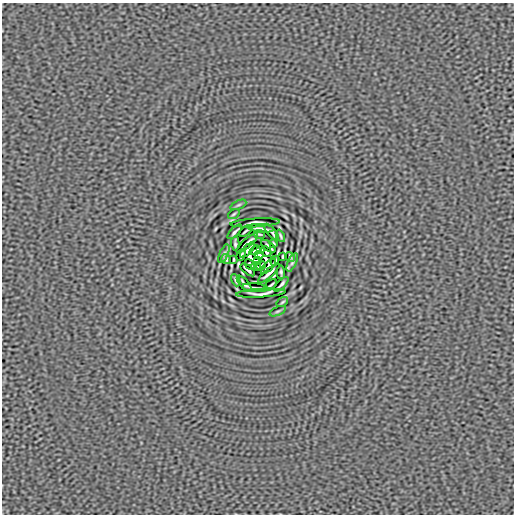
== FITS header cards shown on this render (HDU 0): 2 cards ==
NAXIS1  =                  512
NAXIS2  =                  512

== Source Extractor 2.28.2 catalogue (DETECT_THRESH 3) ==
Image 512 x 512 px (HDU 0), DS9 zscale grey, 1 PNG px = 1 image px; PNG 516 x 516 px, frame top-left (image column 1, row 512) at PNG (2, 3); each listed source drawn as its Kron ellipse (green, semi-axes under 4 px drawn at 4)
Background 1.41e-06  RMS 1.2e-04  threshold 3.70e-04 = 3 sigma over >= 5 px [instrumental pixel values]
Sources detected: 44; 2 with non-positive FLUX_AUTO (blend fragments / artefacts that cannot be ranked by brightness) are neither listed nor drawn; the other 42 listed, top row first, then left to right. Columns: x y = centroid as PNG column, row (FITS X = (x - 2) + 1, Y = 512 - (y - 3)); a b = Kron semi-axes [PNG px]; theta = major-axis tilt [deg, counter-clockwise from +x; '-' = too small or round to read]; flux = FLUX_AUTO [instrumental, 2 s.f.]
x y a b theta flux
238 205 8 3 24 1.2e-02
234 214 6 3 36 1.1e-02
255 223 25 4 4 5.9e-04
261 228 13 2 -5 2.6e-02
246 231 7 2 37 1.4e-02
235 232 9 2 46 1.9e-02
272 232 10 3 -49 1.5e-02
259 234 5 2 - 1.1e-02
280 236 6 2 -64 1.2e-02
247 243 13 2 42 2.8e-02
274 243 3 2 - 6.1e-03
235 244 7 3 -86 1.6e-02
268 246 8 3 -40 2.0e-02
260 249 4 2 - 9.1e-03
248 250 10 3 46 1.5e-02
255 250 6 2 35 7.3e-03
266 251 6 3 -46 1.9e-02
224 254 10 4 66 1.9e-02
241 255 6 2 63 1.2e-02
259 255 4 2 - 9.5e-03
282 256 4 2 - 8.4e-03
290 257 5 2 - 9.6e-03
226 259 5 2 - 9.6e-03
234 260 4 2 - 8.4e-03
257 261 4 2 - 9.2e-03
275 261 5 2 - 1.3e-02
292 262 10 4 66 1.9e-02
250 265 6 3 -46 1.9e-02
261 266 5 2 - 1.0e-02
268 266 10 3 46 1.5e-02
256 267 4 2 - 9.6e-03
248 270 8 3 -40 2.0e-02
281 272 7 3 -86 1.6e-02
269 273 13 2 42 2.9e-02
236 280 6 2 -64 1.2e-02
244 284 10 3 -48 1.5e-02
281 284 9 2 46 1.9e-02
270 285 7 2 37 1.4e-02
255 288 13 2 -4 2.6e-02
261 293 25 4 4 1.0e-03
282 302 6 3 36 1.1e-02
278 311 8 3 24 1.2e-02
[2 non-positive-flux detections neither listed nor drawn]